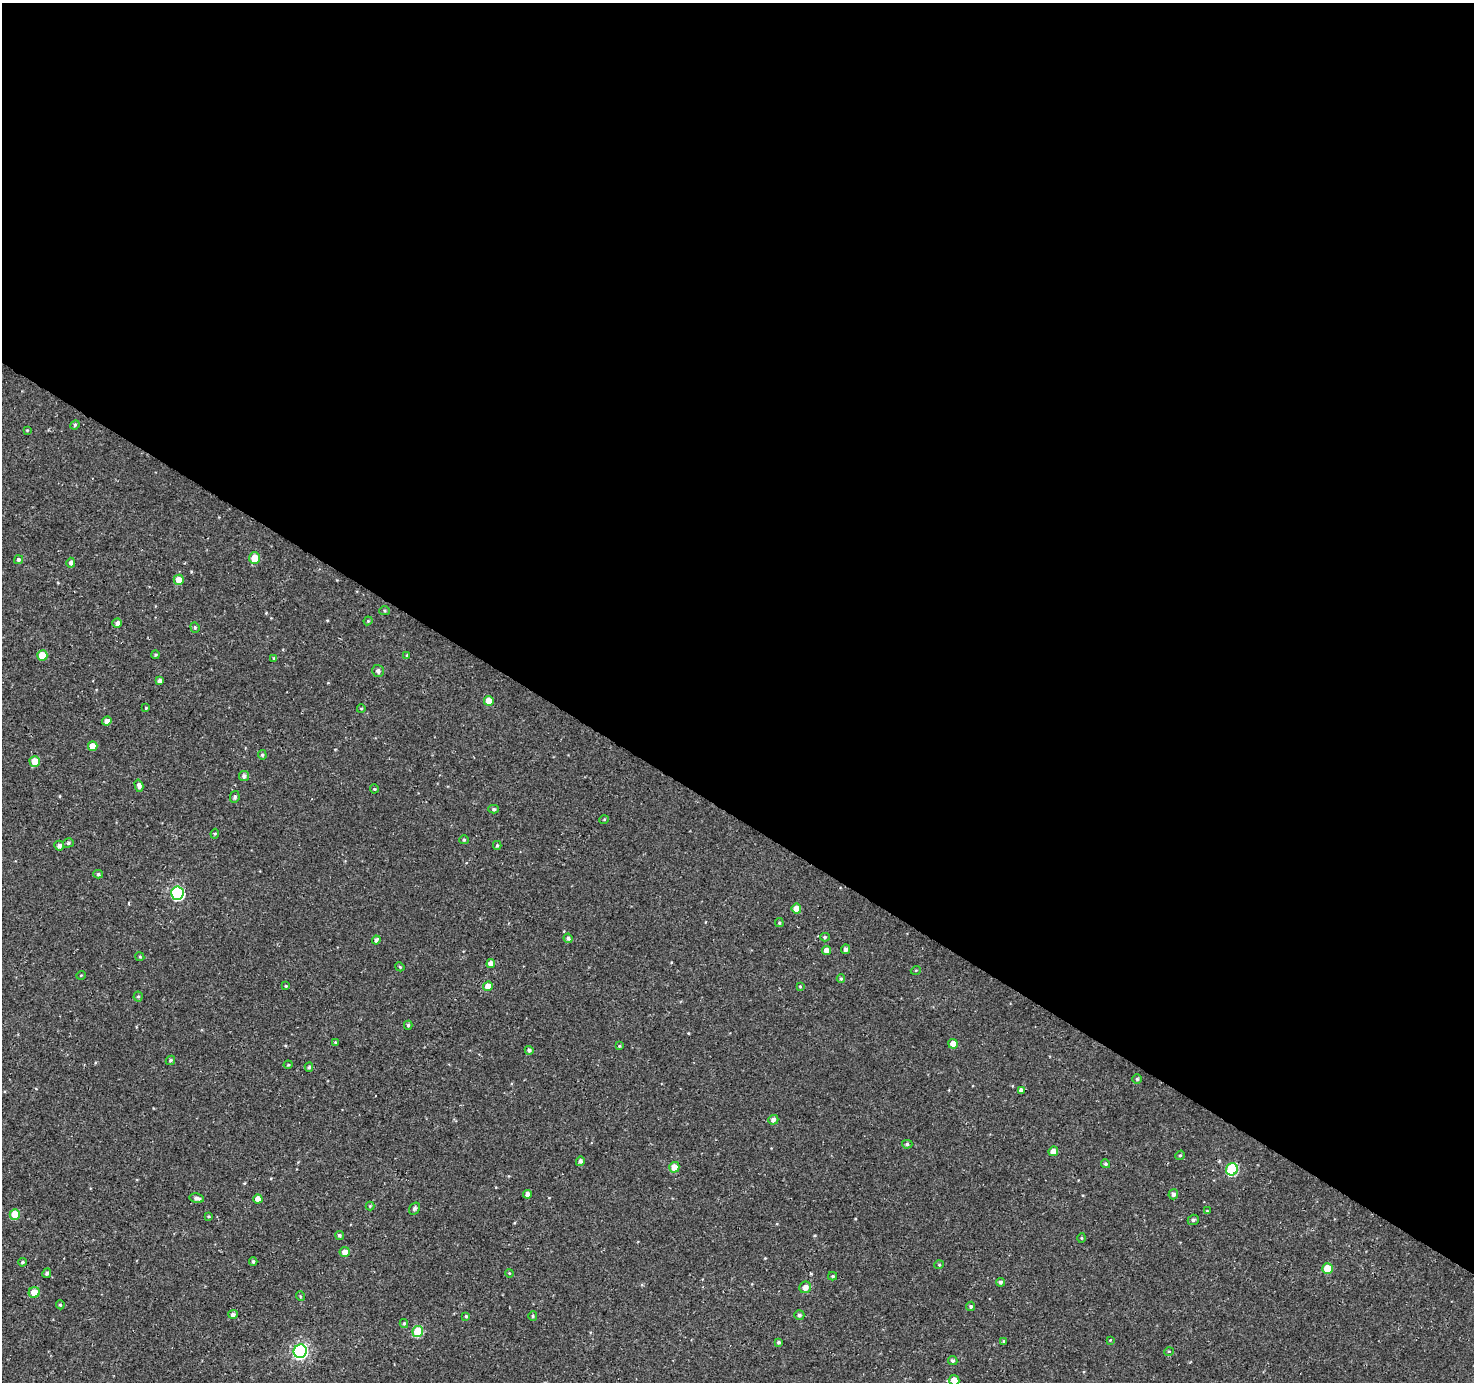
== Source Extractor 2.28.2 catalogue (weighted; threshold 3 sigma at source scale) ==
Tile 3 of 4 x 4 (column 3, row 1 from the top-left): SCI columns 2955-4426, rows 4397-5776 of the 5900 x 5964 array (HDU 1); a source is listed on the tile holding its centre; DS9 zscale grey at full resolution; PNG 1476 x 1384 px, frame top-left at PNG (2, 3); each listed source drawn as its Kron ellipse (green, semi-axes under 4 px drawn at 4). Shown black and unused: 59% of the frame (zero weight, under 3 of 4 exposures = <1% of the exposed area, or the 3 px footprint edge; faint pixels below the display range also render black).
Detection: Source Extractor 2.28.2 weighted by HDU 2 'WHT'; one run over the whole footprint, this tile lists its part. Background 4.57e-04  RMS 0.0026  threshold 0.0118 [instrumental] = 3 sigma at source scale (4.5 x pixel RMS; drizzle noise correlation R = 1.50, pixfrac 1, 0.0396/0.0396 arcsec/px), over >= 5 px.
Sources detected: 110; all 110 listed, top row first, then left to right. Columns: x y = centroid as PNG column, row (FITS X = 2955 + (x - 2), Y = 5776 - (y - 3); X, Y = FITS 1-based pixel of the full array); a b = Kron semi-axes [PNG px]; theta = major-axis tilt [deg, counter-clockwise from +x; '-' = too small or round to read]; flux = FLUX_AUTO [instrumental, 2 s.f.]
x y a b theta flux
75 425 5 4 - 0.35
27 430 4 3 - 0.21
254 558 6 5 - 4
19 560 4 4 - 0.43
71 563 5 4 - 0.73
179 580 5 5 - 3
384 611 5 4 - 0.37
368 621 4 4 - 0.32
117 623 5 4 - 0.91
195 627 5 4 - 0.35
42 655 5 5 - 4.8
156 655 4 3 - 0.3
407 655 4 3 - 0.24
274 658 4 4 - 0.28
378 671 6 6 - 0.74
159 681 4 4 - 0.89
489 701 5 5 - 2.6
146 708 3 3 - 0.28
361 709 4 3 - 0.23
107 721 5 4 - 1.3
93 746 5 4 - 2.9
262 755 5 4 - 0.34
35 761 5 5 - 3.5
244 776 5 5 - 0.83
139 786 6 4 -75 0.92
374 789 4 4 - 0.27
235 797 6 5 - 0.57
494 809 5 4 - 0.47
604 820 5 3 - 0.24
215 834 5 4 - 0.35
464 840 5 4 - 0.28
68 843 5 4 - 0.46
497 845 4 4 - 0.29
59 846 5 5 - 0.86
98 874 5 4 - 0.46
177 893 7 6 - 30
796 909 5 5 - 2.1
779 923 4 3 - 0.33
825 937 5 4 - 0.36
568 938 4 4 - 0.6
376 940 4 4 - 0.73
845 949 5 4 - 0.84
827 951 4 4 - 1.9
140 957 4 3 - 0.26
491 964 4 4 - 1.6
400 967 5 3 - 0.25
916 970 5 3 - 0.23
81 975 5 3 - 0.23
841 979 4 4 - 0.31
286 986 3 3 - 0.27
488 986 5 5 - 2.3
800 986 4 4 - 0.24
138 996 5 4 - 0.34
408 1025 4 4 - 0.39
335 1042 4 4 - 0.21
953 1044 5 4 - 2.2
619 1046 4 3 - 0.25
529 1050 4 4 - 0.61
170 1060 5 4 - 0.4
288 1065 4 4 - 0.26
309 1067 5 4 - 0.41
1137 1079 4 4 - 0.36
1021 1090 4 4 - 0.95
773 1120 5 4 - 0.75
907 1144 5 4 - 0.54
1053 1151 5 4 - 1.8
1180 1155 5 4 - 0.31
580 1161 5 4 - 0.71
1106 1164 5 4 - 0.42
674 1167 5 5 - 2.4
1232 1169 6 5 - 18
527 1194 4 4 - 1.2
1173 1194 5 5 - 0.75
197 1198 7 4 -11 0.89
258 1199 4 4 - 2.2
370 1206 4 4 - 0.27
415 1208 6 5 - 0.53
1207 1211 3 3 - 0.2
15 1214 5 5 - 5.8
208 1216 4 3 - 0.3
1193 1220 5 5 - 0.57
339 1235 5 4 - 0.46
1081 1238 5 3 - 0.21
345 1252 5 5 - 1.8
253 1261 4 3 - 0.46
22 1262 4 3 - 0.39
939 1265 4 4 - 0.3
1327 1269 5 5 - 4.6
47 1273 5 4 - 0.64
509 1273 4 3 - 0.22
833 1276 4 4 - 0.36
1001 1282 4 4 - 0.59
805 1287 6 5 - 1.5
34 1292 5 5 - 3.3
300 1296 5 3 - 0.22
60 1305 5 4 - 0.31
971 1306 5 4 - 0.43
233 1314 5 4 - 0.8
799 1315 5 5 - 0.58
466 1316 3 3 - 0.3
533 1316 5 4 - 0.33
404 1323 4 4 - 0.35
418 1331 5 5 - 9.8
1110 1340 3 3 - 0.19
1004 1341 4 4 - 0.31
779 1342 4 4 - 0.4
300 1351 7 6 - 65
1169 1351 5 3 - 0.27
953 1361 5 4 - 0.5
954 1380 5 5 - 2.4
Isophote crosses this tile's border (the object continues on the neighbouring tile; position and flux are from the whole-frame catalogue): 1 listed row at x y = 954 1380